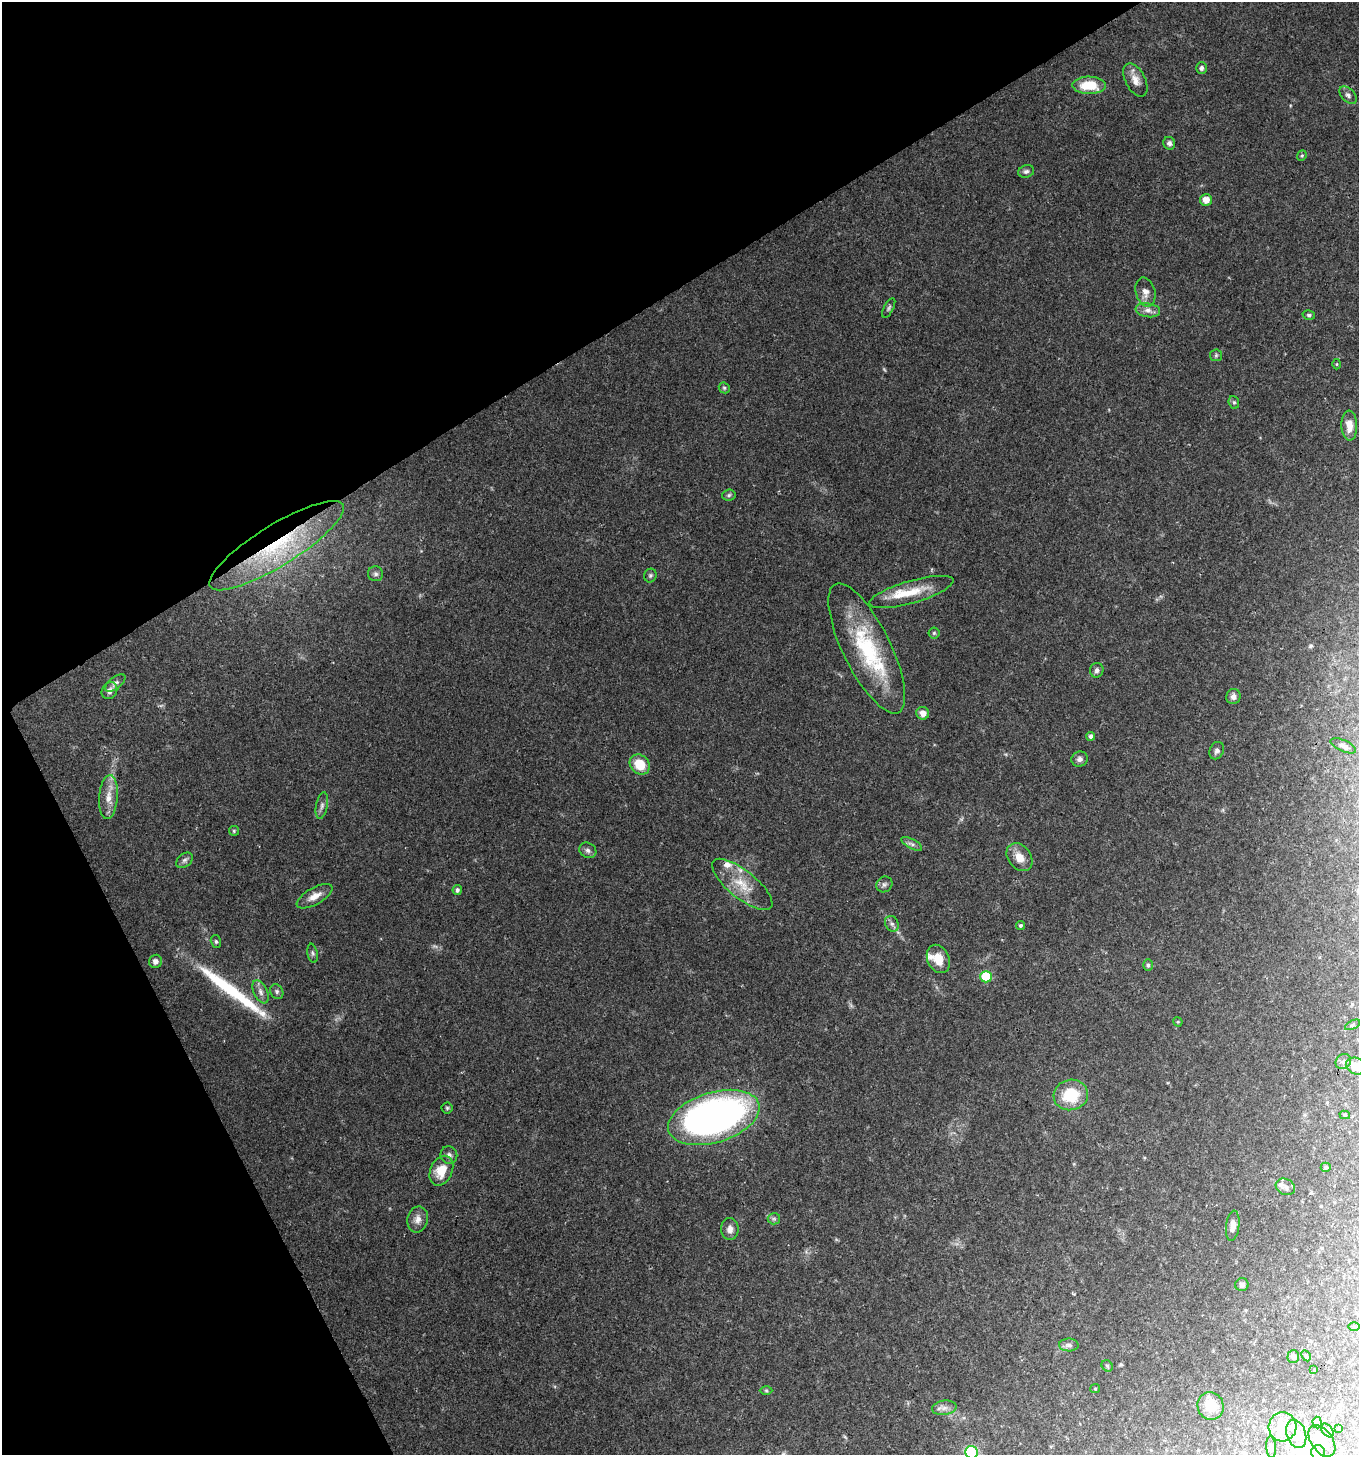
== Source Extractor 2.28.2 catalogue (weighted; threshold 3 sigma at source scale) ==
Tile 5 of 4 x 4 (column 1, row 2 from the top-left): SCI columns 168-1524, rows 2907-4359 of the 5707 x 5816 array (HDU 1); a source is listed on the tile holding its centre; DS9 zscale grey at full resolution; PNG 1361 x 1457 px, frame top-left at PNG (2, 2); each listed source drawn as its Kron ellipse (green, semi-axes under 4 px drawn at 4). Shown black and unused: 28% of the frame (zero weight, under 2 of 3 exposures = <1% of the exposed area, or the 3 px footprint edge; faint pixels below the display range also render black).
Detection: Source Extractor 2.28.2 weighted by HDU 2 'WHT'; one run over the whole footprint, this tile lists its part. Background 0.0683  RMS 0.0054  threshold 0.0242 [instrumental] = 3 sigma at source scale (4.5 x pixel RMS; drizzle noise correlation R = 1.50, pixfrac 1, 0.0396/0.0396 arcsec/px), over >= 5 px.
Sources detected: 102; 2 too faint to see at this stretch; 2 inside a brighter object's white glare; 1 long thin detection or spike segment (spike, bleed or trail) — neither listed nor drawn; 6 inside a brighter listed object's ellipse — not listed separately; the other 91 listed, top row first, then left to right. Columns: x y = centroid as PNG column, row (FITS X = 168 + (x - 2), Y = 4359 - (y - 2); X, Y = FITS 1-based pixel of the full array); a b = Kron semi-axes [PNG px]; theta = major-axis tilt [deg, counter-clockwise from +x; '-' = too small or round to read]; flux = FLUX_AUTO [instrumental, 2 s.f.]
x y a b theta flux
1201 68 6 5 - 1.5
1135 80 18 10 -62 5
1089 85 17 8 -1 15
1348 95 10 6 -45 1.9
1169 143 6 6 - 1.7
1302 156 5 4 - 0.73
1026 171 8 6 15 1.5
1206 200 6 6 - 5.2
1145 292 15 9 -76 4.2
889 308 11 4 62 1.2
1148 310 12 7 -9 3
1309 315 6 5 - 0.97
1216 355 6 6 - 1
1337 364 5 3 - 0.5
724 388 6 5 - 0.85
1234 402 6 5 - 0.91
1349 425 15 8 -87 6.4
729 495 7 5 6 0.95
277 546 78 20 32 62
376 574 7 7 - 1.6
650 575 7 6 - 1.1
911 592 44 11 16 15
934 633 5 5 - 0.91
867 648 71 24 -64 52
1097 670 7 6 - 1.7
115 683 12 6 38 1.9
109 691 9 7 57 2.8
1233 697 7 7 - 2.4
923 713 6 6 - 3.6
1091 736 4 4 - 1.9
1343 746 13 5 -24 2.2
1217 751 9 7 65 1.8
1080 759 8 7 - 2.1
640 764 11 9 -46 12
108 797 22 9 86 6.9
322 806 13 6 79 2.1
234 831 5 5 - 0.64
912 844 11 4 -27 1.8
588 850 9 7 -30 2
1019 857 15 11 -52 6.7
184 860 9 6 39 1.7
742 884 37 14 -39 14
884 884 8 7 - 1.6
457 890 5 4 - 1.5
314 896 20 8 29 5.3
892 924 8 6 -62 1.7
1021 925 5 4 - 1
216 942 6 5 - 0.97
313 953 10 5 -79 1.2
938 959 15 11 -66 8.5
155 961 7 6 - 2.4
1148 965 5 5 - 0.98
986 977 6 5 - 27
261 992 12 6 -65 2.8
277 992 8 6 -62 1.4
1178 1022 5 4 - 0.54
1352 1025 8 4 27 0.91
1343 1062 8 7 - 2
1356 1066 10 8 -21 7.6
1071 1095 17 15 14 20
447 1108 5 5 - 0.8
1345 1115 5 4 - 0.71
714 1117 47 25 17 270
449 1155 9 8 - 2
1326 1167 5 4 - 0.78
441 1171 16 11 65 10
1285 1187 10 8 -27 2.2
418 1219 13 10 78 3.8
774 1219 6 5 - 1.1
1233 1226 15 6 83 4
730 1229 11 9 -89 3.4
1242 1285 6 6 - 1.6
1354 1327 6 4 1 0.67
1069 1345 10 6 -1 1.9
1293 1356 6 6 - 1.7
1306 1356 6 4 -62 0.8
1107 1366 6 5 - 0.87
1314 1370 4 3 - 4
1095 1389 5 4 - 0.53
766 1391 6 4 -1 0.77
1210 1406 14 13 - 10
944 1408 12 7 9 2.9
1317 1423 6 4 -87 0.88
1283 1427 14 14 - 9.4
1339 1428 4 2 - 0.32
1327 1431 8 5 -53 0.96
1296 1434 15 9 -72 4.9
1322 1441 18 10 -55 7.7
1271 1447 11 5 -85 1.6
972 1452 6 6 - 50
1318 1452 7 7 - 1.8
Overlapping masked pixels (flux is a lower limit): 1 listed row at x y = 277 546
Isophote crosses this tile's border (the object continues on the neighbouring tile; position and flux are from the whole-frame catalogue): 2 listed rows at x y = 1356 1066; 972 1452